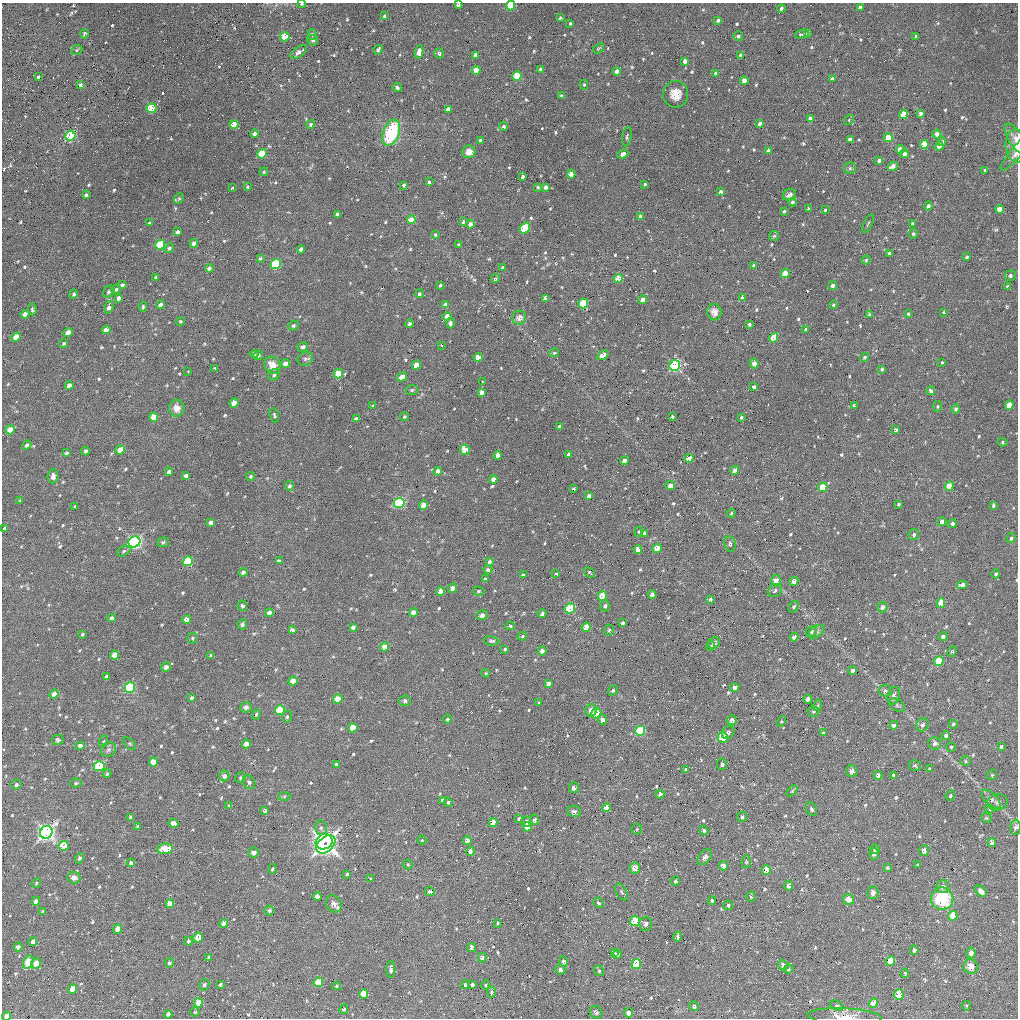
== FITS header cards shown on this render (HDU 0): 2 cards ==
NAXIS1  =                 1016 / length of data axis 1
NAXIS2  =                 1016 / length of data axis 2

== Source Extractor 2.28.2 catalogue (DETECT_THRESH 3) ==
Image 1016 x 1016 px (HDU 0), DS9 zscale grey, 1 PNG px = 1 image px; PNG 1020 x 1020 px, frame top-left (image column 1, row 1016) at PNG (2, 3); each listed source drawn as its Kron ellipse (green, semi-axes under 4 px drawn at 4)
Background 25.5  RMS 3.9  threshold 11.6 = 3 sigma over >= 5 px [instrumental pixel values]
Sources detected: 699; of the 699, the 500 brightest by FLUX_AUTO listed and drawn (199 fainter detections omitted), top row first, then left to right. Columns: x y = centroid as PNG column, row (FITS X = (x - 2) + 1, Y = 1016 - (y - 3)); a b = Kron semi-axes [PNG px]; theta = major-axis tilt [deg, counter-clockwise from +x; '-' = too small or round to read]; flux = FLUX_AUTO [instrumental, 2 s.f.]
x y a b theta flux
302 4 4 3 - 400
458 5 4 3 - 820
511 6 4 4 - 10000
860 8 4 4 - 1300
781 9 4 3 - 560
384 16 3 3 - 400
560 18 3 3 - 330
718 20 4 3 - 590
570 23 3 3 - 330
807 33 3 3 - 500
84 34 5 4 - 630
312 34 5 4 - 390
802 34 7 4 13 540
738 36 5 4 - 550
916 36 3 3 - 510
285 37 4 4 - 6900
313 40 5 5 - 730
598 48 6 3 37 330
77 50 6 4 24 370
378 50 5 3 - 460
299 52 9 5 36 1200
419 52 6 4 82 2400
439 53 5 4 - 630
475 55 4 3 - 1500
740 55 4 3 - 350
685 61 4 4 - 1000
541 69 4 3 - 840
476 70 4 4 - 3500
617 71 4 4 - 1300
715 73 3 3 - 310
517 76 5 4 - 10000
38 77 3 3 - 440
832 79 4 3 - 490
744 81 4 4 - 2000
81 85 4 3 - 1600
584 85 5 4 - 370
397 88 5 4 - 480
676 94 13 12 - 2900
561 96 4 3 - 640
151 108 5 4 - 14000
448 109 4 4 - 1300
904 114 5 4 - 8300
920 114 4 3 - 1200
810 119 4 4 - 1700
849 120 5 4 - 360
311 124 4 4 - 500
760 124 4 4 - 1700
234 125 4 4 - 6200
504 126 4 4 - 700
391 133 13 8 69 18000
255 134 4 3 - 920
937 134 4 4 - 1100
70 136 5 5 - 28000
627 137 10 4 82 520
888 138 4 4 - 6600
850 139 4 4 - 1200
1016 139 17 7 -58 1600
480 140 4 3 - 360
942 142 4 3 - 440
924 144 4 4 - 7500
939 146 5 4 - 2100
1016 146 16 11 -84 2000
769 150 4 3 - 1100
900 150 4 4 - 3500
469 152 6 6 - 2100
1016 152 23 5 50 1400
262 154 5 4 - 9400
623 154 6 4 22 1300
904 154 4 4 - 1200
879 161 4 3 - 790
893 166 5 4 - 2200
850 168 6 6 - 520
985 170 4 3 - 380
264 172 4 3 - 320
571 174 4 4 - 2600
523 177 3 3 - 660
429 182 4 3 - 400
645 184 3 3 - 320
404 185 4 3 - 510
232 187 3 3 - 820
248 187 4 4 - 360
538 187 4 3 - 320
545 187 4 3 - 640
721 192 4 3 - 1000
86 195 4 3 - 540
789 195 7 5 28 1300
179 199 5 4 - 350
792 202 4 3 - 390
928 206 4 4 - 770
808 209 4 3 - 1200
999 209 4 4 - 3000
825 210 3 3 - 340
784 211 3 3 - 400
337 215 4 3 - 930
640 216 4 4 - 750
411 220 4 4 - 2800
463 222 4 3 - 480
149 223 3 3 - 360
912 223 4 3 - 330
470 224 4 4 - 1300
868 224 10 3 64 350
525 228 6 4 53 16000
178 232 4 3 - 790
435 234 4 3 - 350
913 234 5 4 - 440
774 236 5 5 - 410
194 243 4 4 - 1600
160 245 5 4 - 14000
458 245 3 3 - 340
169 248 5 4 - 530
301 249 4 4 - 1500
889 253 4 3 - 700
967 257 4 3 - 480
260 258 4 3 - 450
866 260 4 4 - 380
276 264 5 5 - 17000
754 266 4 3 - 760
209 268 4 4 - 960
503 268 3 3 - 560
785 274 4 4 - 5300
1010 276 5 5 - 850
156 277 3 3 - 420
495 279 5 4 - 410
618 279 4 4 - 3100
122 285 4 4 - 740
440 285 3 3 - 380
833 286 4 4 - 820
1008 286 3 3 - 500
116 289 5 4 - 440
109 292 6 5 - 470
74 294 5 4 - 440
419 294 4 4 - 500
743 297 4 4 - 690
119 298 4 3 - 900
546 298 4 4 - 1300
642 300 4 4 - 1400
583 304 5 4 - 12000
161 305 4 4 - 1800
446 305 4 4 - 1400
833 305 4 4 - 370
109 307 6 4 73 1300
143 307 5 3 - 430
32 309 6 4 -85 460
714 312 8 7 - 1700
944 312 4 3 - 700
25 314 4 4 - 1300
908 314 3 3 - 360
869 315 4 4 - 480
447 316 4 4 - 2000
519 318 7 6 - 1600
180 321 5 4 - 330
450 323 5 4 - 810
409 324 4 4 - 530
749 324 3 3 - 460
293 326 5 4 - 520
806 329 3 3 - 740
106 330 4 4 - 2700
68 332 5 4 - 2200
16 337 5 4 - 5700
774 338 5 4 - 5300
64 343 5 4 - 440
441 345 3 2 - 330
303 347 5 4 - 870
554 353 5 3 - 320
254 354 4 4 - 510
258 355 5 4 - 570
603 355 6 4 32 2000
478 357 4 4 - 3600
865 357 5 4 - 390
305 359 8 6 24 830
942 362 3 3 - 370
285 363 4 4 - 1500
754 364 5 4 - 1200
273 365 9 7 -54 3000
416 365 4 4 - 3200
675 365 6 5 - 39000
215 368 4 3 - 370
882 369 4 3 - 410
188 372 3 2 - 610
338 374 5 4 - 6600
274 375 6 5 - 660
402 377 5 4 - 1700
482 382 3 2 - 720
69 385 4 4 - 1400
754 386 3 3 - 1300
412 390 6 5 - 430
931 391 4 4 - 810
482 392 4 4 - 1400
234 403 4 4 - 3100
373 405 4 2 - 310
854 405 3 3 - 430
1009 405 4 4 - 4500
938 406 5 3 - 330
177 408 8 7 - 2300
956 409 4 4 - 670
274 415 7 4 -69 470
672 416 3 3 - 440
154 417 5 4 - 4400
404 417 4 4 - 370
741 417 3 3 - 430
356 419 4 4 - 1100
559 426 4 4 - 380
10 430 5 4 - 3700
896 430 4 3 - 400
1003 442 5 4 - 330
27 445 5 4 - 930
120 450 5 4 - 5200
465 450 5 5 - 4700
85 451 4 3 - 730
66 453 4 3 - 460
568 454 3 3 - 490
498 455 4 4 - 1400
689 458 4 4 - 4000
624 461 4 4 - 2000
735 470 4 4 - 2200
438 471 4 4 - 1300
169 472 4 4 - 1200
53 476 7 5 85 1300
186 476 4 4 - 860
251 476 5 4 - 420
493 479 4 4 - 1500
670 485 5 4 - 1200
290 486 5 4 - 650
949 486 5 4 - 4500
823 487 5 4 - 5800
573 488 3 3 - 370
589 496 4 4 - 1200
20 501 4 3 - 380
399 503 5 5 - 27000
899 504 3 3 - 420
424 505 4 4 - 3100
993 505 4 3 - 490
75 507 3 3 - 350
731 513 4 3 - 330
211 522 4 4 - 1000
942 522 4 4 - 2100
952 523 4 4 - 940
5 528 4 3 - 740
639 532 5 4 - 310
644 534 4 4 - 1000
914 534 5 5 - 600
1011 538 5 4 - 590
134 542 6 5 - 68000
163 542 6 5 - 540
730 544 8 6 -82 830
657 548 5 4 - 5300
638 550 4 4 - 2600
124 551 7 4 28 450
188 561 5 4 - 14000
279 561 4 3 - 1700
490 562 4 3 - 570
488 570 4 4 - 700
243 572 4 4 - 930
590 572 6 3 -41 340
556 574 3 3 - 320
996 574 4 4 - 590
523 575 3 3 - 560
485 579 4 3 - 400
776 581 6 5 - 3000
794 581 4 4 - 1500
962 585 5 4 - 1200
452 588 5 4 - 1500
441 591 4 4 - 3500
478 591 6 4 4 390
775 591 7 6 - 710
652 595 4 4 - 2000
602 596 5 4 - 7400
710 599 4 3 - 630
941 603 5 4 - 3000
242 606 5 4 - 550
605 606 5 4 - 630
794 607 6 4 53 490
882 607 5 5 - 1100
570 608 5 5 - 13000
413 612 4 4 - 1700
269 613 4 4 - 1400
542 614 4 4 - 660
482 615 6 5 - 920
112 618 4 4 - 940
187 619 4 4 - 2000
623 623 4 3 - 510
242 624 5 5 - 590
510 626 5 4 - 480
353 627 4 3 - 720
586 627 5 4 - 4400
292 630 4 4 - 1200
609 630 5 5 - 420
811 631 5 5 - 660
817 632 9 5 38 720
82 634 3 3 - 390
522 636 5 4 - 370
943 636 4 4 - 880
794 637 4 4 - 1400
192 638 5 5 - 430
491 641 8 4 -9 510
714 643 6 5 - 780
711 646 5 4 - 580
385 647 5 4 - 3600
505 649 3 3 - 370
542 651 4 4 - 1200
952 652 6 4 61 340
114 655 4 4 - 3600
211 656 4 3 - 440
939 661 5 4 - 11000
166 667 5 4 - 1400
853 671 4 4 - 1300
486 673 4 3 - 330
106 676 4 3 - 610
293 681 4 4 - 3300
548 684 4 3 - 720
130 687 5 5 - 24000
735 687 5 4 - 820
613 690 5 4 - 450
885 691 6 6 - 620
54 694 5 4 - 2300
894 696 9 6 72 1100
192 698 4 4 - 500
338 699 4 4 - 4300
808 699 4 4 - 860
405 701 6 5 - 580
539 703 3 3 - 400
818 705 6 4 73 330
897 705 9 5 -35 710
246 707 6 5 - 900
280 710 5 4 - 11000
591 710 6 5 - 1500
813 711 6 5 - 450
596 713 5 5 - 11000
256 714 5 4 - 350
287 717 6 4 75 450
447 719 4 4 - 790
602 720 5 4 - 1200
732 720 5 5 - 1500
781 721 5 4 - 330
953 724 4 4 - 400
894 725 4 4 - 1200
923 725 7 6 - 920
353 728 5 4 - 5200
640 731 5 5 - 18000
728 732 7 5 49 720
823 733 4 3 - 420
946 735 4 4 - 770
723 738 5 5 - 9100
58 740 6 5 - 460
104 741 6 4 69 400
935 743 6 6 - 910
130 744 8 4 -45 370
246 744 4 4 - 1900
80 746 4 4 - 1700
1001 746 4 3 - 410
951 747 5 4 - 340
108 750 8 6 44 960
965 761 5 5 - 350
153 762 4 4 - 5100
722 764 6 5 - 640
336 765 3 3 - 680
99 766 5 5 - 13000
915 766 6 5 - 380
929 769 3 3 - 460
686 770 4 4 - 680
852 771 6 5 - 1300
107 774 4 3 - 370
878 775 4 4 - 1000
894 775 4 3 - 520
992 775 6 4 47 350
224 776 5 5 - 1200
240 778 5 5 - 380
249 782 7 6 - 630
76 783 6 4 2 390
16 785 5 5 - 640
574 788 5 5 - 1300
792 791 6 4 45 370
660 794 4 4 - 1200
284 796 6 4 3 370
950 796 5 4 - 520
991 799 12 6 -45 1100
442 800 4 3 - 950
448 802 4 4 - 450
997 802 10 8 12 900
229 806 4 3 - 440
606 807 4 4 - 3200
812 809 7 5 -66 630
989 809 4 4 - 420
265 810 4 3 - 710
574 811 7 5 -8 840
131 817 4 4 - 1200
742 817 5 5 - 750
519 818 4 3 - 480
986 818 5 4 - 360
535 820 5 4 - 1300
493 822 4 4 - 4000
526 822 5 5 - 1200
173 823 5 4 - 1800
138 826 4 3 - 490
527 827 4 4 - 3000
1015 827 8 5 88 1000
321 828 7 6 - 700
637 829 5 5 - 350
704 831 5 4 - 600
46 832 7 6 - 100000
422 840 4 4 - 340
467 840 4 4 - 1700
324 842 8 7 - 74000
992 842 4 4 - 1700
326 844 11 7 43 89000
63 846 5 5 - 4800
165 849 8 5 8 5500
875 849 5 5 - 590
924 850 5 4 - 1500
470 851 4 4 - 1400
254 852 5 5 - 1200
874 854 6 5 - 900
705 857 9 6 49 1100
79 858 5 4 - 580
746 862 6 4 81 390
131 863 4 4 - 930
408 865 5 5 - 360
918 865 3 3 - 350
723 866 4 4 - 2100
635 868 5 5 - 3100
887 868 3 3 - 320
272 869 5 4 - 450
766 870 5 4 - 4400
347 874 4 3 - 420
74 878 6 6 - 1700
371 879 4 3 - 500
675 881 4 4 - 830
36 883 5 4 - 340
789 886 5 4 - 1500
943 887 6 6 - 1100
981 891 6 4 -47 1600
430 892 5 4 - 580
621 892 9 5 -59 570
873 893 6 5 - 1100
317 896 4 4 - 1600
751 897 5 4 - 370
849 899 6 5 - 2900
942 899 11 11 - 15000
36 901 4 4 - 1200
712 901 4 3 - 430
598 903 5 4 - 650
170 904 4 4 - 4000
334 904 9 7 -55 1700
728 905 5 4 - 590
269 910 5 5 - 550
43 911 4 3 - 440
953 916 5 4 - 4600
635 921 5 5 - 9800
224 923 4 4 - 2300
498 923 4 3 - 330
646 924 7 6 - 1100
118 929 5 4 - 2800
678 937 5 3 - 990
198 938 5 4 - 4100
188 941 4 4 - 540
33 942 4 4 - 1300
18 947 4 4 - 950
472 947 4 3 - 1800
914 950 4 4 - 720
614 952 4 3 - 540
971 953 5 4 - 1700
618 954 4 4 - 760
482 957 5 4 - 1100
209 958 4 3 - 620
890 961 5 4 - 6500
28 962 7 5 66 8300
563 962 5 4 - 910
36 963 5 5 - 2700
169 963 5 4 - 780
636 964 5 4 - 13000
783 965 5 4 - 1200
971 967 7 7 - 2500
391 969 8 4 88 1000
789 969 5 3 - 310
560 970 5 5 - 530
599 971 5 4 - 480
905 973 4 4 - 330
318 982 5 4 - 7700
220 984 3 3 - 320
465 984 4 3 - 410
204 985 6 4 61 460
472 985 4 3 - 980
486 985 5 4 - 340
337 986 4 4 - 400
72 989 5 4 - 4300
491 992 5 4 - 400
364 994 5 4 - 8200
899 995 5 4 - 9600
199 1003 5 4 - 3800
874 1003 5 4 - 4600
694 1006 5 4 - 680
837 1006 6 4 -24 450
966 1006 5 4 - 340
344 1009 5 4 - 510
195 1012 4 4 - 330
596 1012 7 6 - 760
628 1013 5 4 - 1600
168 1014 4 3 - 1400
7 1016 4 4 - 2500
845 1016 37 8 -3 3700
At the frame edge (FLAGS 8, measured only in part): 8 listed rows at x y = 302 4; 458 5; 511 6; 1016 146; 1016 152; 1015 827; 7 1016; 845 1016
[199 fainter detections neither listed nor drawn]

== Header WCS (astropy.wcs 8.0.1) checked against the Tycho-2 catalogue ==
Header WCS as astropy/WCSLIB reads it (applying the file's SIP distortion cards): RA---SIN-SIP/DEC--SIN-SIP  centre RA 09:42:01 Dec +10:53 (145.50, +10.89 deg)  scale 2.76 arcsec/px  FOV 46.7' x 46.4'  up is -161 deg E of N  parity normal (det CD < 0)
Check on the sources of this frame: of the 60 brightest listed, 11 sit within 3.3 arcsec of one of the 21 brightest Tycho-2 stars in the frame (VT <= 12.94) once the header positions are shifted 0.53 arcsec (0.28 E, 0.45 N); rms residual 1.11 arcsec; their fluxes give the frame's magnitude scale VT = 22.19 - 2.5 log10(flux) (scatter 0.41 mag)
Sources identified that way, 11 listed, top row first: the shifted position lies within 3.3 arcsec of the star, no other Tycho-2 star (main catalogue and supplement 1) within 6.6 arcsec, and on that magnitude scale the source's flux lands within +1.5 / -3 mag of the star's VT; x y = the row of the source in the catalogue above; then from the Tycho-2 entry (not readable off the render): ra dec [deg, ICRS J2000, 3 dp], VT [Tycho-2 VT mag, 2 dp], TYC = Tycho-2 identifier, HIP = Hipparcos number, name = IAU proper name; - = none
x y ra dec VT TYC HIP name
70 136 145.083 +10.729 11.39 824-563-1 - -
924 144 145.715 +10.523 11.59 831-266-1 - -
160 245 145.177 +10.785 11.13 824-1173-1 - -
675 365 145.588 +10.744 10.80 831-2-1 - -
134 542 145.233 +11.005 11.02 824-1890-1 - -
188 561 145.278 +11.006 11.56 824-977-1 - -
723 738 145.717 +11.000 11.88 831-1510-1 - -
99 766 145.264 +11.176 11.90 824-809-1 - -
46 832 145.241 +11.237 10.56 824-63-1 - -
635 921 145.697 +11.154 12.10 831-1217-1 - -
364 994 145.515 +11.274 12.94 824-910-1 - -